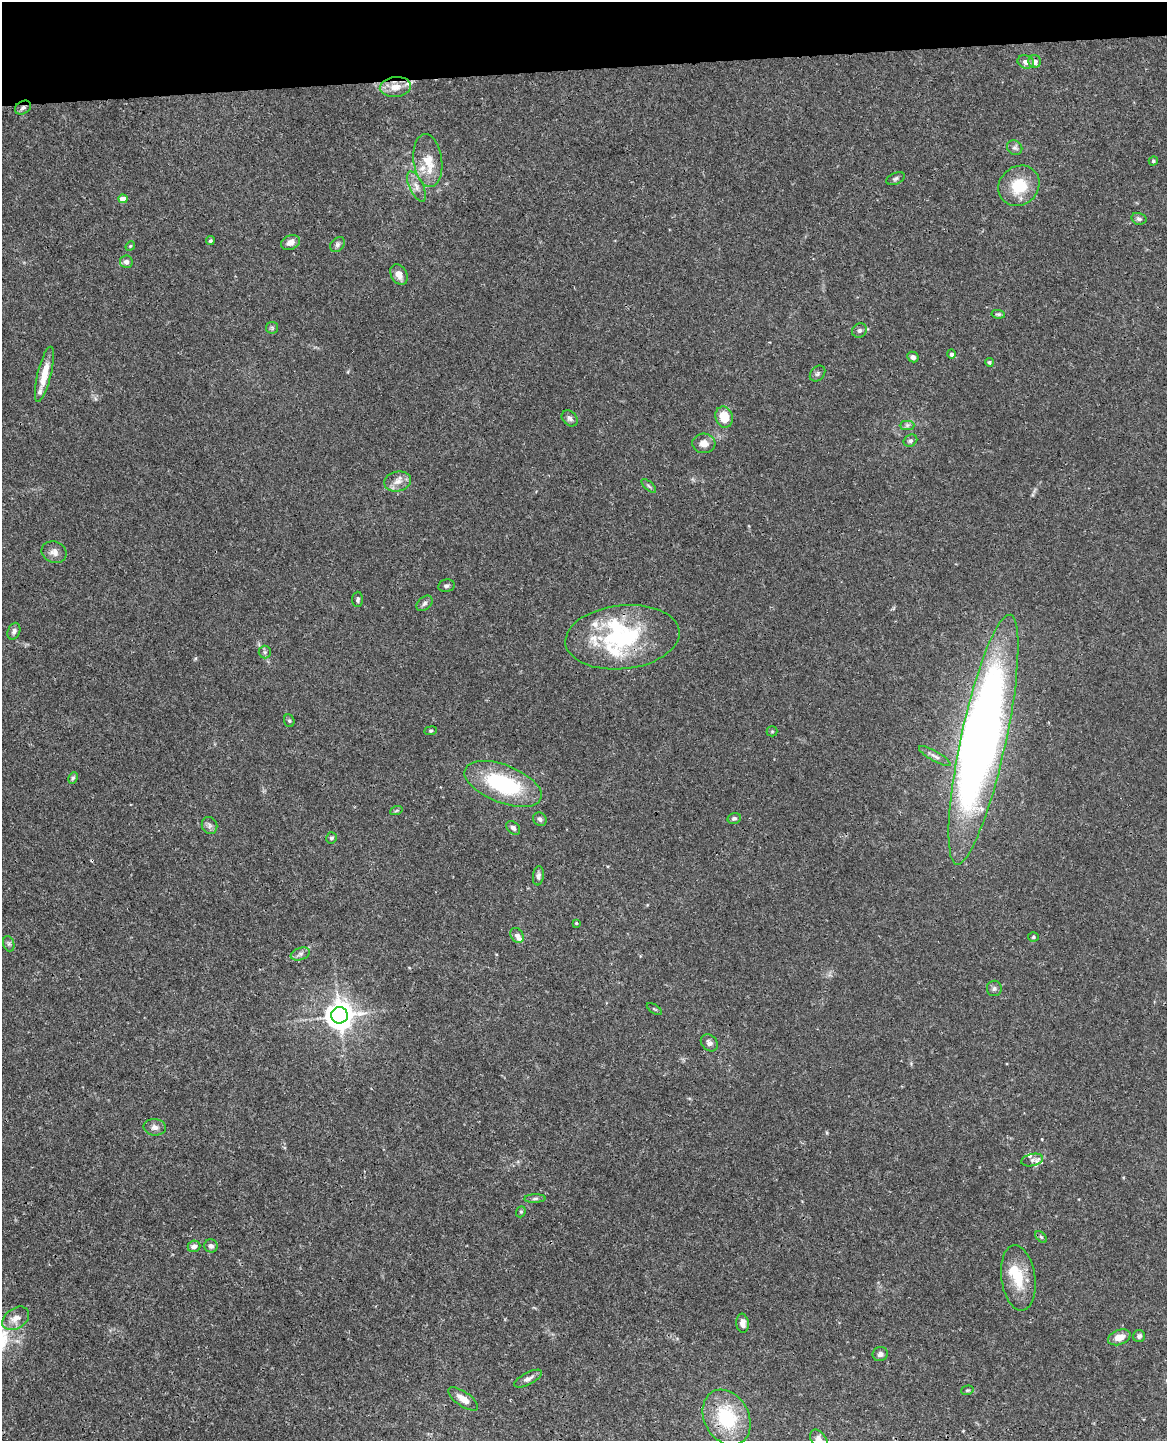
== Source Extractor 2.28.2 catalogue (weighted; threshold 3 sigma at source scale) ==
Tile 3 of 4 x 3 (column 3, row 1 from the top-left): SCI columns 2388-3552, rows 3025-4463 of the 4777 x 4717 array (HDU 1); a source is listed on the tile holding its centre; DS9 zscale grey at full resolution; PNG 1169 x 1443 px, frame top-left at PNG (2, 2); each listed source drawn as its Kron ellipse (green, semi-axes under 4 px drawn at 4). Shown black and unused: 5% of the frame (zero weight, under 3 of 4 exposures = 6% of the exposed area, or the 3 px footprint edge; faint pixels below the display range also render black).
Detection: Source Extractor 2.28.2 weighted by HDU 2 'WHT'; one run over the whole footprint, this tile lists its part. Background 0.0441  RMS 0.0031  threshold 0.0138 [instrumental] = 3 sigma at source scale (4.5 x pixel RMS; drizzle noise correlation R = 1.50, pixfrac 1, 0.05/0.05 arcsec/px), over >= 5 px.
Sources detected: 92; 2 inside a brighter object's white glare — neither listed nor drawn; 9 inside a brighter listed object's ellipse — not listed separately; the other 81 listed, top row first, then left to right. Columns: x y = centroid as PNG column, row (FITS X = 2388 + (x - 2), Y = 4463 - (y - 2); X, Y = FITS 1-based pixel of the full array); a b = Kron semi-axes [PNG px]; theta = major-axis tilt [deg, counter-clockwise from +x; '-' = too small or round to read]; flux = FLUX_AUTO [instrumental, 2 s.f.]
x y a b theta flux
1035 61 6 6 - 1.6
1026 62 8 6 -20 1.5
395 87 15 10 6 3.8
23 108 8 6 30 0.91
1015 148 8 7 - 1
428 160 27 14 -82 6.7
1153 161 5 4 - 0.59
896 179 9 5 25 0.76
416 186 16 7 -65 2.2
1019 186 21 19 42 10
123 199 4 4 - 4.1
1139 219 7 6 - 0.89
210 241 4 4 - 0.47
290 242 10 7 23 2
337 245 8 6 46 0.83
130 246 5 4 - 0.4
126 262 6 6 - 1.2
399 275 11 8 -58 2.6
998 314 7 4 -8 0.51
272 328 6 6 - 0.55
859 330 8 7 - 0.93
951 354 4 4 - 0.82
913 357 6 5 - 1
989 362 4 4 - 0.54
818 373 9 6 47 0.73
44 374 28 7 76 5.5
724 417 11 8 -75 6.3
570 418 9 6 -43 1
907 425 7 4 1 0.73
910 441 7 5 32 0.8
704 443 11 10 - 2.6
398 481 13 10 14 2.5
649 486 9 4 -42 0.6
54 552 13 10 -21 2.1
446 586 8 6 10 0.79
358 599 8 5 87 0.73
424 603 9 6 41 0.9
14 631 9 6 69 1.1
622 637 57 32 6 36
265 652 6 6 - 0.62
289 721 6 5 - 0.5
431 731 6 4 7 0.41
772 731 5 5 - 0.4
983 740 127 22 78 240
935 756 18 5 -30 1.3
73 778 6 4 62 0.56
503 784 41 19 -21 29
396 811 6 4 20 0.43
734 818 7 5 15 0.7
540 819 7 6 - 0.87
210 825 9 7 -65 1
513 828 8 5 -44 0.9
331 838 6 5 - 0.67
538 876 9 5 83 0.9
576 923 3 3 - 0.33
517 935 8 6 -55 1.4
1033 937 5 4 - 0.44
9 944 8 5 -72 0.67
300 954 10 6 20 1.1
994 988 8 7 - 0.83
654 1009 8 3 -33 0.4
339 1015 8 8 - 420
709 1043 9 7 -43 1.3
155 1127 11 8 -8 1.6
1032 1160 11 6 12 1.3
535 1198 10 4 1 0.72
521 1212 6 4 69 0.43
1041 1237 7 4 -44 0.55
194 1246 6 5 - 1.4
211 1246 7 6 - 1
1018 1278 33 17 -82 9.4
16 1318 14 10 34 2.8
743 1323 9 6 -83 1.8
1139 1336 6 6 - 0.92
1119 1337 12 7 20 2.8
880 1354 8 7 - 1.1
528 1379 15 6 28 1.5
967 1390 6 4 19 0.44
463 1399 17 7 -34 3
727 1417 29 22 -62 19
819 1440 11 7 -56 2.4
Overlapping masked pixels (flux is a lower limit): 4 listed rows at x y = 23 108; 622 637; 983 740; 727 1417
Isophote crosses this tile's border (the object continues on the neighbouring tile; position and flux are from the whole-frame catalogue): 1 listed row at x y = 819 1440